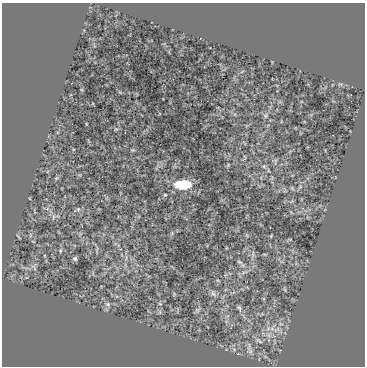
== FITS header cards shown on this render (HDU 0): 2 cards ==
NAXIS1  =                  363
NAXIS2  =                  364

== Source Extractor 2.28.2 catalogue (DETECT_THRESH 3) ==
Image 363 x 364 px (HDU 0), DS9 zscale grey, 1 PNG px = 1 image px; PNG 367 x 368 px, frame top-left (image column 1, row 364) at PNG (2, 3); no overlay
Background -0.00158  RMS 5.5e-04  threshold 0.00164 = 3 sigma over >= 5 px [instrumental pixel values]
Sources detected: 79; all 79 listed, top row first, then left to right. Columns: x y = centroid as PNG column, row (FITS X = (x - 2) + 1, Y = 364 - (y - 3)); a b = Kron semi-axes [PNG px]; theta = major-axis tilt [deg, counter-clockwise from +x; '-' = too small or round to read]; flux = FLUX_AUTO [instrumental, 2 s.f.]
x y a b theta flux
340 84 7 5 1 0.075
82 90 4 3 - 0.038
120 92 7 4 -44 0.037
137 94 4 2 - 0.029
301 102 5 3 - 0.032
235 114 6 4 72 0.044
265 115 9 7 63 0.11
311 115 6 5 - 0.051
281 121 4 3 - 0.028
86 124 3 2 - 0.03
268 125 6 3 19 0.038
247 126 6 4 45 0.043
116 129 8 5 13 0.067
300 133 4 2 - 0.026
88 141 7 3 -81 0.034
73 149 5 4 - 0.04
132 150 6 5 - 0.056
290 151 6 4 20 0.042
244 158 9 4 70 0.064
275 161 11 7 83 0.1
228 165 6 4 59 0.047
264 166 8 7 - 0.11
79 175 6 5 - 0.049
56 178 8 5 27 0.065
272 178 8 5 49 0.053
183 184 14 8 0 1.7
300 187 7 5 68 0.088
292 188 6 4 -72 0.055
284 190 9 6 -70 0.086
165 195 5 4 - 0.048
29 198 3 3 - 0.03
106 198 7 4 89 0.064
292 201 7 4 31 0.051
46 208 12 4 -3 0.11
78 209 8 7 - 0.12
34 211 9 3 -83 0.044
291 212 6 3 -54 0.036
55 216 16 8 10 0.22
172 233 7 5 64 0.076
80 234 7 5 68 0.075
30 235 10 4 85 0.082
247 235 7 5 -68 0.053
271 236 3 2 - 0.035
18 237 10 3 -54 0.049
289 240 8 3 13 0.048
118 245 6 3 -72 0.047
226 248 4 3 - 0.027
96 249 16 5 -81 0.11
60 251 8 5 87 0.073
293 251 6 4 -71 0.049
265 254 6 3 -9 0.039
122 255 5 3 - 0.036
253 255 16 5 83 0.17
126 258 12 4 71 0.13
75 259 4 4 - 0.087
239 262 11 5 -37 0.12
34 266 13 12 - 0.25
172 267 7 3 -45 0.038
244 272 12 5 18 0.14
225 275 7 4 31 0.066
218 280 6 4 -21 0.048
247 287 5 3 - 0.028
285 289 4 2 - 0.043
213 293 10 8 -56 0.16
174 294 5 5 - 0.044
263 299 5 4 - 0.041
160 303 8 5 -82 0.082
107 304 9 7 -33 0.16
239 308 10 6 -58 0.11
177 310 9 3 89 0.042
197 310 8 4 48 0.087
160 312 6 6 - 0.071
226 321 6 6 - 0.11
277 330 20 11 -12 0.5
269 335 15 10 -27 0.42
259 341 12 5 -24 0.13
234 349 7 5 -69 0.095
250 350 14 9 -72 0.22
265 357 6 4 -2 0.046